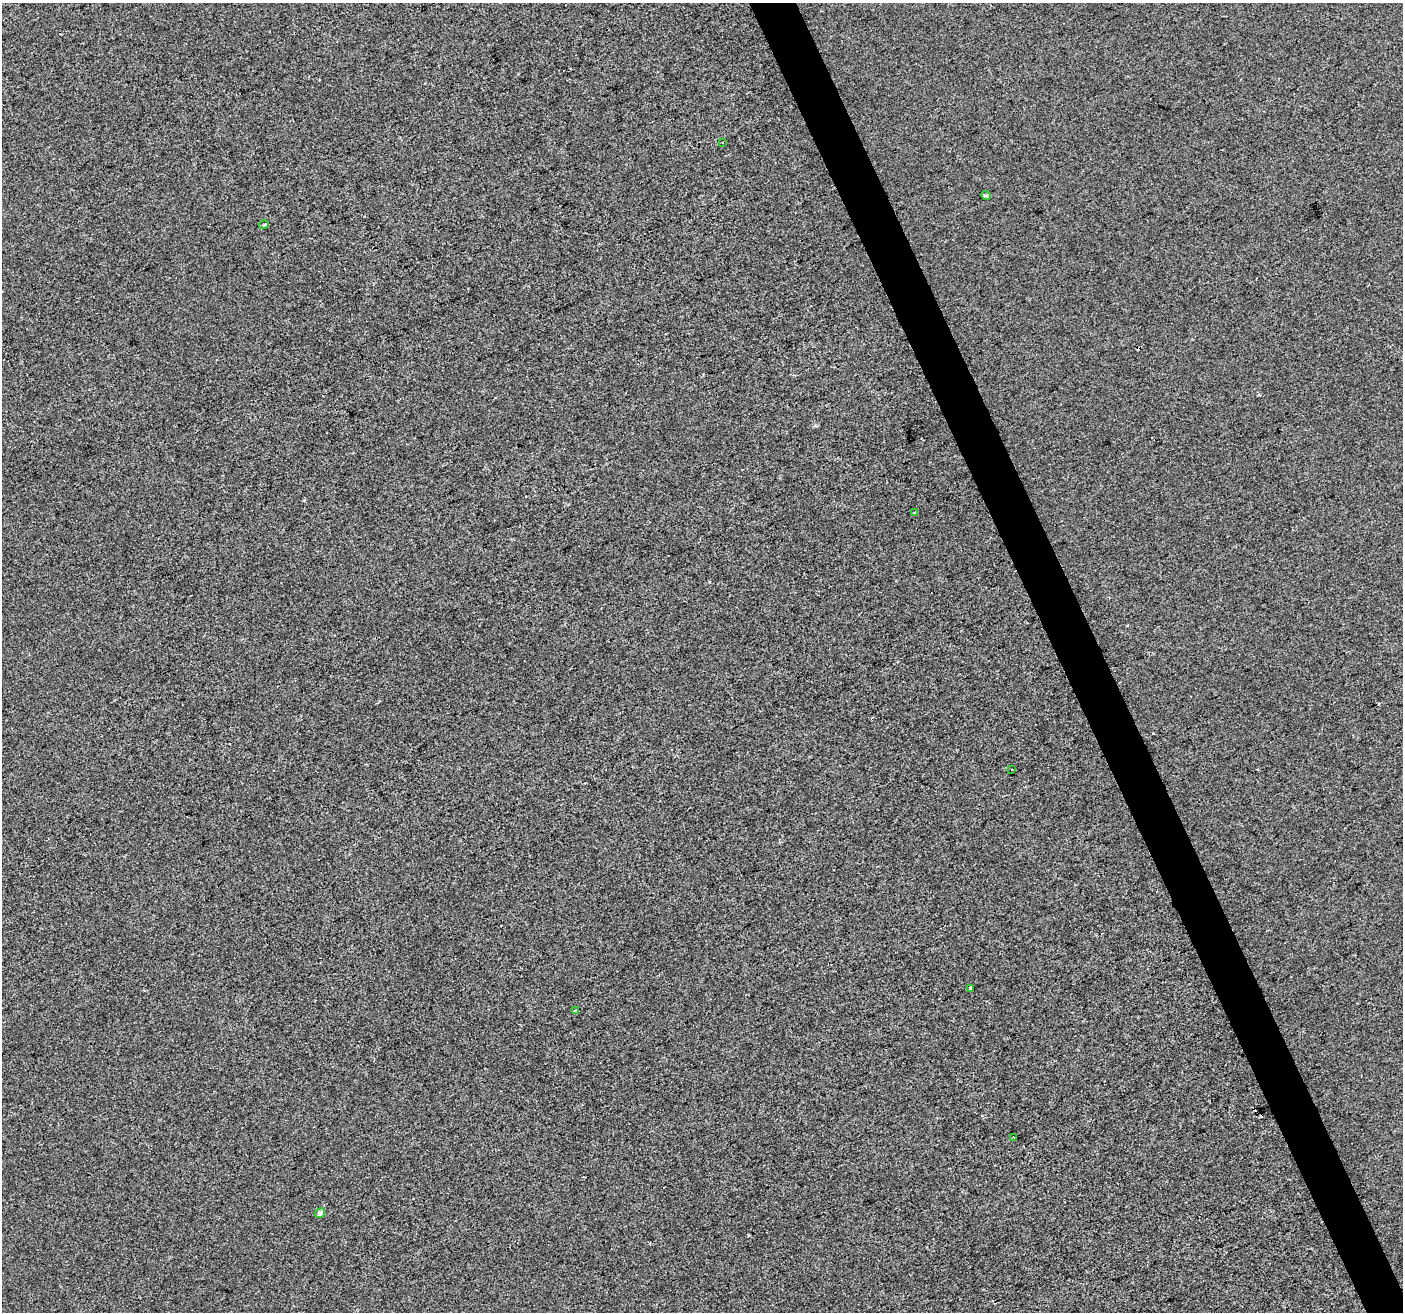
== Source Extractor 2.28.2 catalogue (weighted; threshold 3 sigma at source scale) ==
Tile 6 of 4 x 4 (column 2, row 2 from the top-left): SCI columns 1403-2803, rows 2759-4068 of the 5606 x 5460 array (HDU 1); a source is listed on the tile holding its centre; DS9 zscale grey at full resolution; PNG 1405 x 1314 px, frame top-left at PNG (2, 3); each listed source drawn as its Kron ellipse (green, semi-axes under 4 px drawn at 4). Shown black and unused: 3% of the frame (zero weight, under 2 of 3 exposures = <1% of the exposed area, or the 3 px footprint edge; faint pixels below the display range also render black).
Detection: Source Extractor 2.28.2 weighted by HDU 2 'WHT'; one run over the whole footprint, this tile lists its part. Background 3.67e-04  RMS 0.0056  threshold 0.0251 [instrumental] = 3 sigma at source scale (4.5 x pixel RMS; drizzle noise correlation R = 1.50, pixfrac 1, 0.0396/0.0396 arcsec/px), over >= 5 px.
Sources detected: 10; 1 cosmic-ray / hot-pixel residue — neither listed nor drawn; the other 9 listed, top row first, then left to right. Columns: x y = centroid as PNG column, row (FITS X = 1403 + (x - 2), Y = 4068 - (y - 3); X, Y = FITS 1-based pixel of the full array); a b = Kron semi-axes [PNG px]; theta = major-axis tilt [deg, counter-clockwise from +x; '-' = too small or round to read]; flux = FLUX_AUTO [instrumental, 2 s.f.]
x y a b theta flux
723 142 2 2 - 0.48
986 195 5 3 - 0.98
264 225 5 3 - 0.54
914 512 3 2 - 0.69
1011 769 2 2 - 0.46
971 988 3 3 - 11
576 1010 4 3 - 1.8
1014 1137 3 2 - 0.78
320 1213 5 4 - 2.7